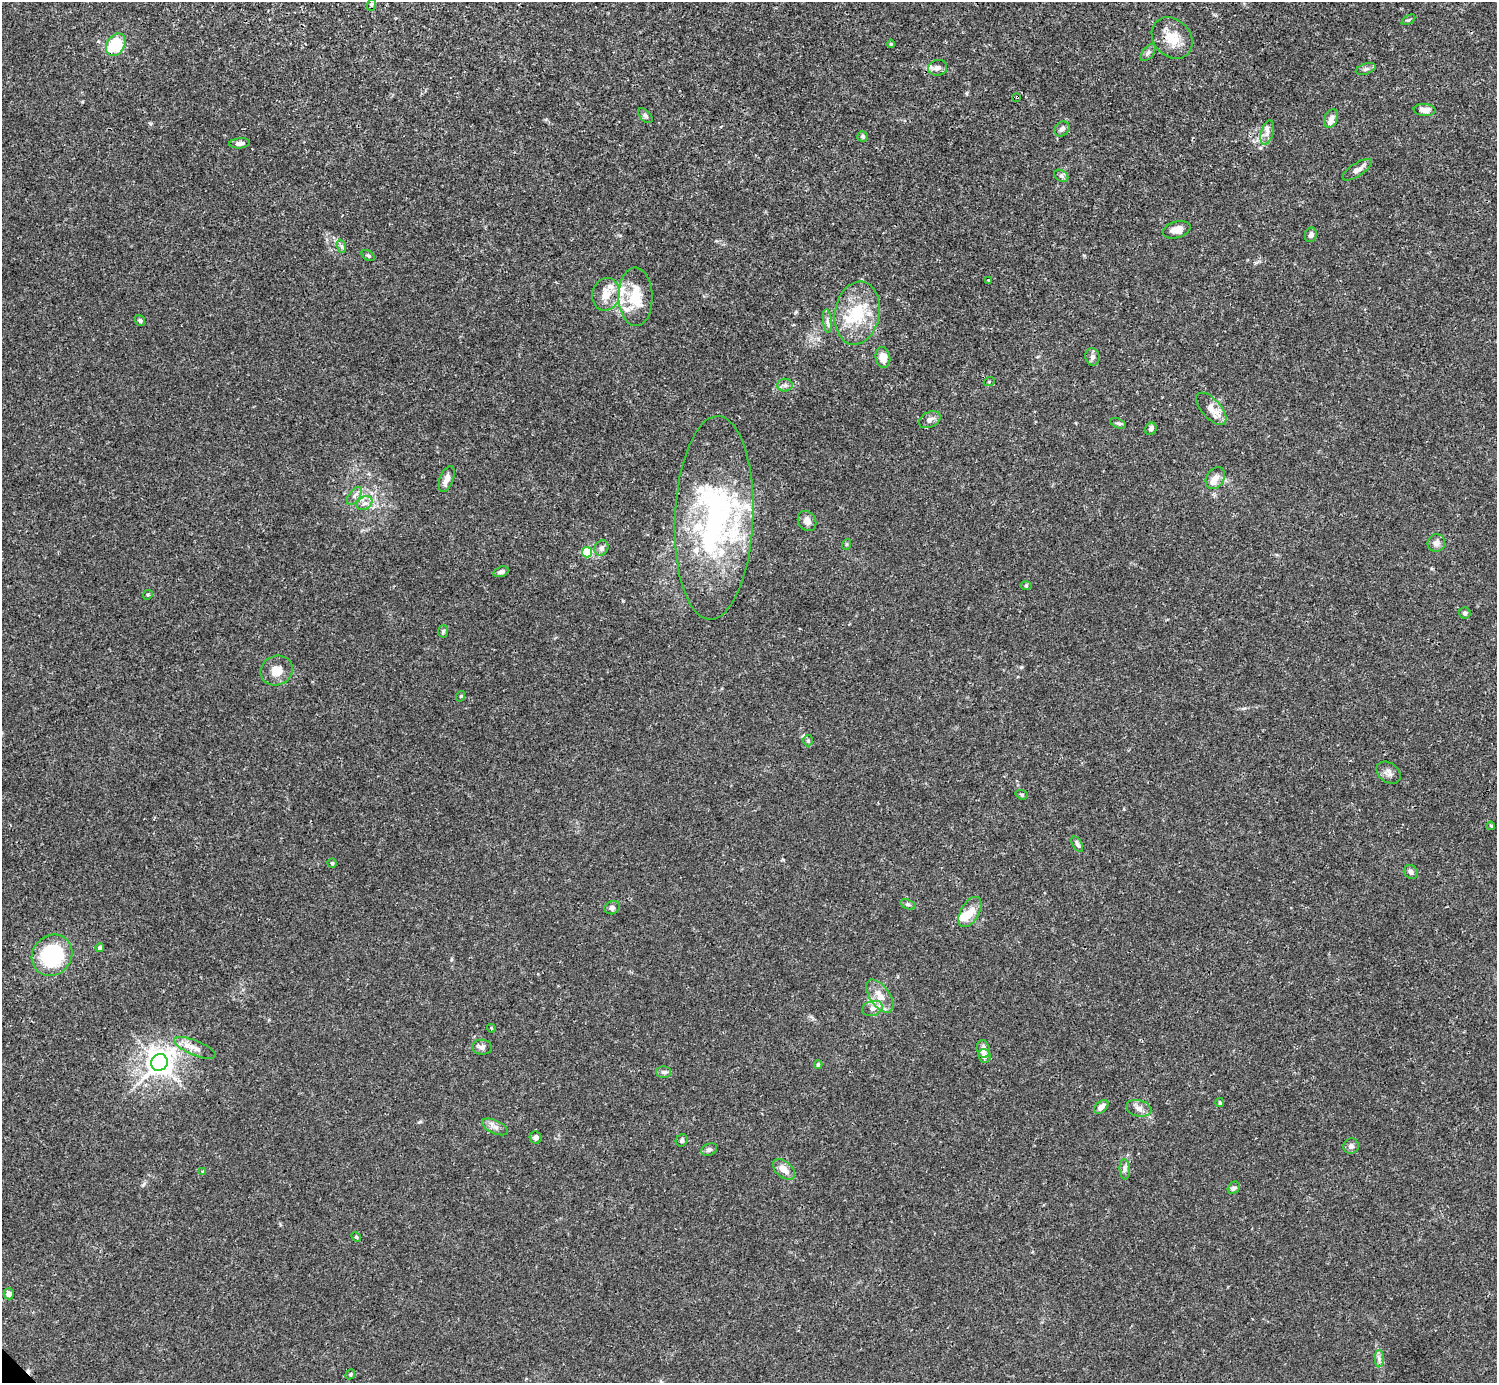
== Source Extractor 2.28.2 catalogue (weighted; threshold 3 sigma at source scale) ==
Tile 10 of 4 x 4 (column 2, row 3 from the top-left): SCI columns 1496-2990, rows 1539-2919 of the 5982 x 5981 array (HDU 1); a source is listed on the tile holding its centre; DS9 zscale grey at full resolution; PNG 1499 x 1385 px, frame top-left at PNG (2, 2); each listed source drawn as its Kron ellipse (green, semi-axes under 4 px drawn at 4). Shown black and unused: <1% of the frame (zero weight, under 3 of 4 exposures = <1% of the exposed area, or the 3 px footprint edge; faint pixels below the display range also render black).
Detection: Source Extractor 2.28.2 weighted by HDU 2 'WHT'; one run over the whole footprint, this tile lists its part. Background 0.0165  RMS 0.0022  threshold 0.00975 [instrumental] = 3 sigma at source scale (4.5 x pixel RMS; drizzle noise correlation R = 1.50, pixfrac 1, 0.05/0.05 arcsec/px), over >= 5 px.
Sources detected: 105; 1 cosmic-ray / hot-pixel residue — neither listed nor drawn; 13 inside a brighter listed object's ellipse — not listed separately; the other 91 listed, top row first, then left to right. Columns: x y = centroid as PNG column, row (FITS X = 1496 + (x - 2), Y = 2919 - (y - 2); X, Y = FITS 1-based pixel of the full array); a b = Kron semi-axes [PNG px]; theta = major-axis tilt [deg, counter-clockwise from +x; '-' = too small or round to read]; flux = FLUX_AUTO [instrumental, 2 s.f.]
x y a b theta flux
371 5 6 4 71 0.39
1408 20 7 3 29 0.3
1172 38 22 18 -48 4.8
891 44 4 4 - 0.28
116 45 12 9 57 11
1148 53 10 5 51 0.66
938 68 9 8 - 0.89
1366 69 10 5 18 0.6
1017 97 3 3 - 1.5
1425 110 11 6 -5 1.4
645 116 9 5 -46 0.47
1331 118 9 6 68 1
1062 129 8 6 45 0.72
1267 133 12 6 73 1.2
863 136 5 5 - 0.38
240 143 10 5 6 0.97
1357 170 17 6 33 1.4
1061 176 7 5 -31 0.51
1177 230 14 8 16 1.8
1311 235 7 6 - 0.79
341 246 7 4 -70 0.48
368 256 7 4 -35 0.35
988 280 3 3 - 0.17
606 294 16 13 78 3.2
636 297 29 17 -89 7.7
857 313 32 22 79 10
140 320 6 4 -55 0.35
827 321 11 4 -84 0.7
1092 357 8 7 - 0.83
883 358 10 7 -78 2.1
989 382 5 3 - 0.22
785 385 8 6 1 0.66
1211 409 20 9 -48 2.5
930 420 11 7 26 1
1118 423 8 4 -20 0.44
1151 429 6 5 - 0.63
1215 478 12 8 56 1.7
447 479 14 6 68 1.5
354 496 10 5 54 0.82
365 503 8 6 33 0.88
714 518 102 39 87 53
807 521 10 9 - 1.3
1436 543 9 8 - 1.1
847 544 5 3 - 0.24
601 548 8 6 62 0.7
587 552 5 5 - 15
501 572 8 5 16 0.62
1026 586 6 4 0 0.28
148 595 5 4 - 0.29
1465 613 5 5 - 0.56
443 631 6 5 - 0.34
277 671 16 14 21 3
461 696 5 3 - 0.21
808 740 6 5 - 0.36
1388 773 13 9 -37 1.1
1022 795 6 4 -17 0.33
1491 826 4 4 - 0.31
1077 844 9 4 -61 0.63
332 863 4 4 - 0.27
1411 872 7 6 - 0.76
908 904 8 5 -20 0.46
612 908 8 6 25 0.58
970 912 16 9 61 2.5
100 948 4 4 - 0.42
52 955 21 19 49 19
880 996 19 10 -55 2.8
872 1008 10 7 17 1.2
491 1028 4 3 - 0.18
482 1047 10 7 -5 0.8
195 1048 22 7 -23 1.8
983 1049 9 6 -78 1.2
984 1056 7 6 - 1.4
159 1062 8 8 - 230
818 1064 4 4 - 0.39
663 1072 7 6 - 0.54
1220 1102 4 3 - 0.29
1101 1107 8 5 41 1.2
1139 1108 13 8 -15 1.2
495 1127 14 6 -24 1.2
536 1138 6 6 - 0.74
682 1140 6 5 - 0.38
1351 1146 8 7 - 0.78
709 1150 8 6 24 0.54
784 1169 13 7 -41 2
1125 1169 10 5 -87 0.7
203 1172 4 4 - 0.27
1234 1188 7 5 46 0.44
356 1237 5 4 - 0.27
9 1294 5 5 - 0.93
1379 1359 9 4 90 0.64
350 1374 5 4 - 0.3
Overlapping masked pixels (flux is a lower limit): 1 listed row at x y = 1017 97